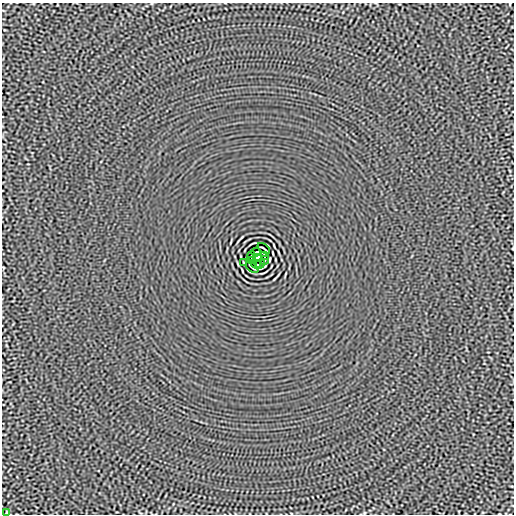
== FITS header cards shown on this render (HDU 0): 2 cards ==
NAXIS1  =                  512
NAXIS2  =                  512

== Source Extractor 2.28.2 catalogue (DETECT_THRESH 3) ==
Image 512 x 512 px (HDU 0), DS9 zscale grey, 1 PNG px = 1 image px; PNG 516 x 516 px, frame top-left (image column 1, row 512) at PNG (2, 3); each listed source drawn as its Kron ellipse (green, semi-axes under 4 px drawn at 4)
Background -3.29e-06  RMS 0.0015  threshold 0.00439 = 3 sigma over >= 5 px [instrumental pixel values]
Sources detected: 12; all 12 listed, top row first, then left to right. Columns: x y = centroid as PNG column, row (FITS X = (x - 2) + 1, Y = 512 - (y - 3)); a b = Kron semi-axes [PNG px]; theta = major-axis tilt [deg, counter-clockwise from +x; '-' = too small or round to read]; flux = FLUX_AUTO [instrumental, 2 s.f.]
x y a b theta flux
264 249 7 2 -40 0.11
256 252 5 2 - 0.084
251 256 4 2 - 0.078
265 256 3 2 - 0.084
258 258 4 4 - 3.7
251 260 3 2 - 0.084
265 260 4 2 - 0.078
243 263 4 2 - 0.082
256 264 4 2 - 0.081
260 264 5 2 - 0.086
252 267 7 2 -40 0.11
6 513 4 2 - 0.077
At the frame edge (FLAGS 8, measured only in part): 1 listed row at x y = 6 513